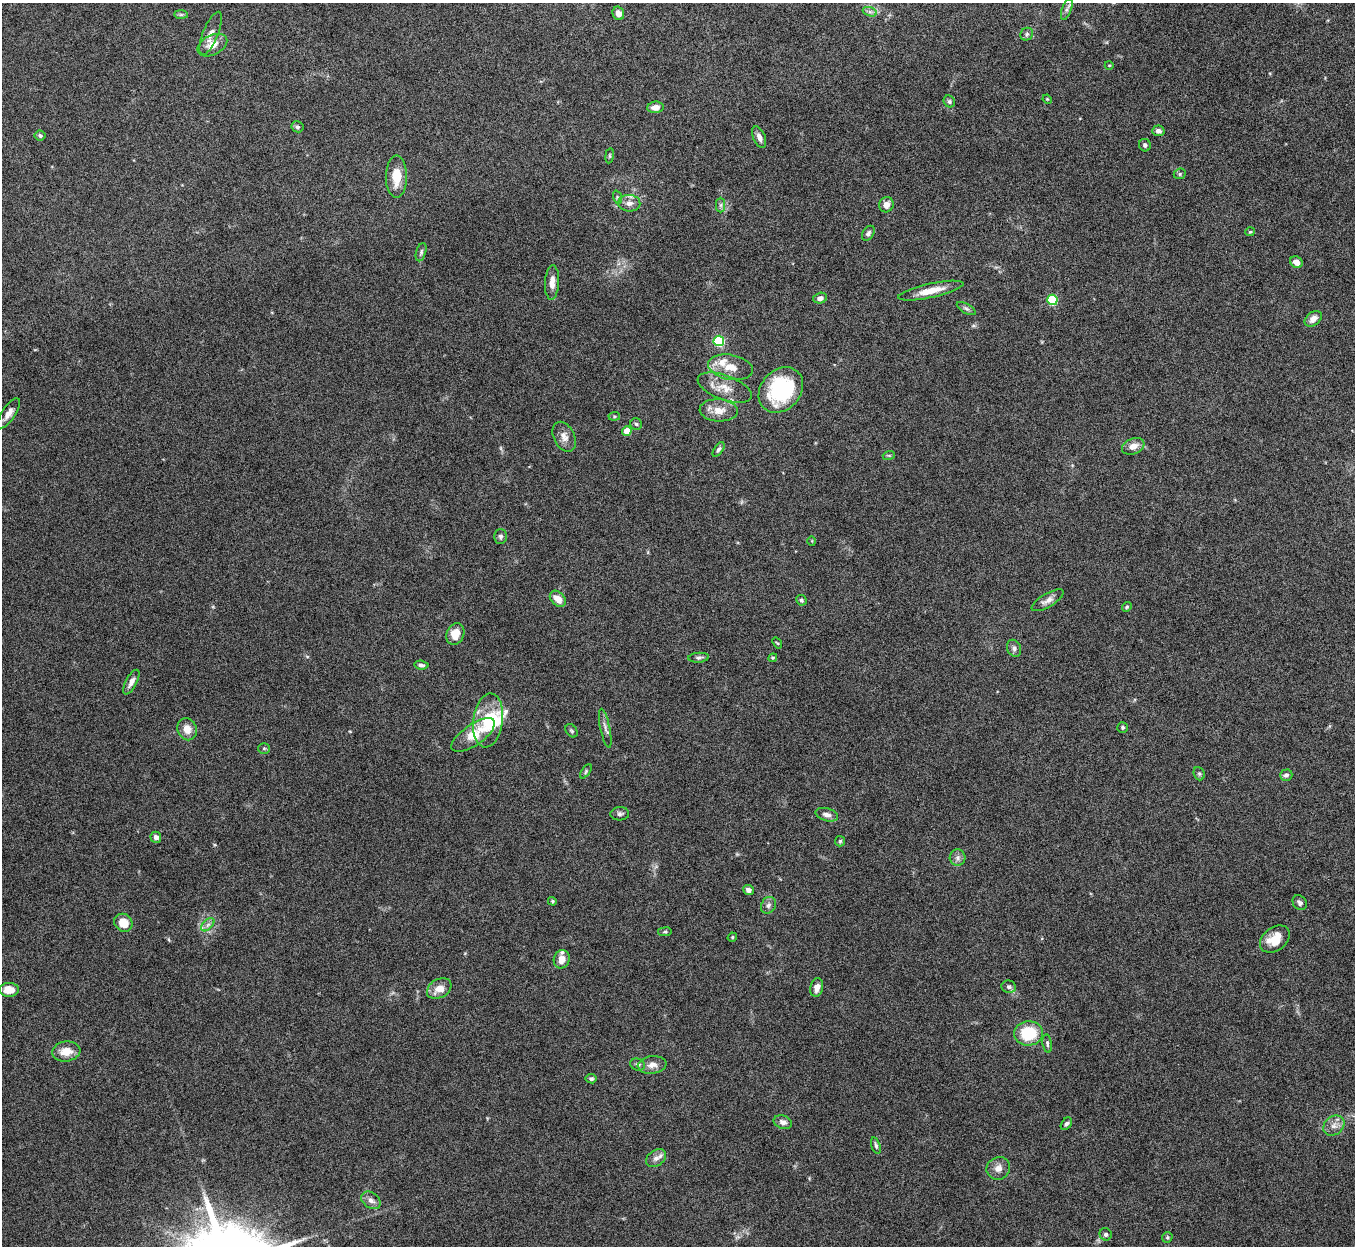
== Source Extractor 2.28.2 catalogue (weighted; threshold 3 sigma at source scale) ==
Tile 10 of 4 x 4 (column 2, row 3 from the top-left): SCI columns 1357-2709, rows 1394-2637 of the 5420 x 5404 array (HDU 1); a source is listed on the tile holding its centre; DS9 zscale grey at full resolution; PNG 1357 x 1248 px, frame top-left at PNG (2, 3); each listed source drawn as its Kron ellipse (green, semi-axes under 4 px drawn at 4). Nothing masked; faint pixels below the display range render black.
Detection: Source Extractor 2.28.2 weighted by HDU 2 'WHT'; one run over the whole footprint, this tile lists its part. Background 0.167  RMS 0.005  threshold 0.0204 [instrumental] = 3 sigma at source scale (4.09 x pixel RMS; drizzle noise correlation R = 1.36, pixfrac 0.8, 0.05/0.05 arcsec/px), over >= 5 px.
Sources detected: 107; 1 inside a brighter object's white glare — neither listed nor drawn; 3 inside a brighter listed object's ellipse — not listed separately; the other 103 listed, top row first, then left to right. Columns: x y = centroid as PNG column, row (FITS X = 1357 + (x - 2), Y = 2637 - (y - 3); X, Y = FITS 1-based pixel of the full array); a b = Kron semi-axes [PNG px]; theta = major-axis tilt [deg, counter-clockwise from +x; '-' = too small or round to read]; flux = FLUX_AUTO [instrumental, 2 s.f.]
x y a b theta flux
1067 9 11 4 70 1.3
870 12 7 4 -18 1.2
618 13 7 5 -73 2.7
181 15 7 4 0 0.78
211 33 23 7 68 3.8
1027 34 7 6 - 0.95
212 45 16 9 27 5.5
1109 65 4 3 - 0.34
1047 99 5 4 - 0.43
949 101 6 5 - 0.96
655 107 8 5 5 3.4
297 127 6 5 - 1
1158 131 6 5 - 1.9
40 136 5 5 - 1.1
759 137 11 6 -68 2.6
1145 145 6 5 - 1.2
610 156 7 4 82 0.72
1180 174 6 5 - 0.82
396 177 21 10 90 8.7
617 197 7 4 -72 0.85
629 203 11 8 -4 3
721 205 7 4 89 1
886 205 8 7 - 2.9
1250 232 5 4 - 0.52
868 233 8 5 57 1.2
421 252 9 5 73 1
1296 262 7 5 -38 2.8
552 283 17 7 87 4.1
931 291 33 7 12 7.7
820 298 7 5 14 2
1052 300 5 5 - 30
966 308 10 5 -29 1.2
1313 319 10 6 39 3.1
719 341 5 5 - 37
731 367 23 12 -10 7.4
725 388 28 12 -20 7.6
781 390 25 20 48 40
719 410 19 11 -3 5.9
9 413 17 6 56 3.5
614 416 6 4 6 0.67
636 424 6 5 - 0.91
627 431 4 4 - 9
564 437 16 10 -64 3.4
1133 446 12 7 21 3.8
719 449 8 4 57 1.1
889 455 6 4 18 0.57
500 537 7 6 - 1.4
812 541 5 3 - 0.35
558 599 9 6 -46 4.6
801 600 5 5 - 0.93
1048 600 18 6 31 2.8
1127 607 5 4 - 0.61
455 634 11 8 66 6.2
777 643 6 3 -51 0.42
1014 648 9 7 -67 1.7
699 658 10 5 5 1.1
773 658 4 4 - 0.54
421 665 7 4 -5 1.2
131 682 14 5 61 2.5
488 720 27 15 83 19
1123 727 5 5 - 0.81
605 728 20 5 -78 2.1
187 729 11 9 -69 4.7
571 731 7 5 -54 0.77
473 735 25 10 35 11
264 748 6 5 - 0.72
586 771 8 4 56 0.74
1199 774 7 5 -68 0.84
1286 775 6 5 - 1.3
620 814 9 6 3 1.4
827 815 11 6 -15 2
156 837 5 5 - 1.9
840 841 5 5 - 0.65
958 858 8 8 - 1.8
748 890 5 5 - 2.1
552 901 4 4 - 0.67
1300 903 8 6 -54 1.3
768 905 9 7 62 1.7
123 923 9 8 - 7.3
208 925 8 4 45 1.4
665 932 7 3 8 0.63
732 937 5 4 - 0.51
1275 939 16 11 36 8.4
562 959 9 8 - 4.9
1009 987 7 6 - 1.3
817 988 9 6 79 3.1
439 989 13 9 30 5.2
9 990 10 7 0 4.8
1029 1033 14 12 5 18
1047 1044 9 4 -82 1
66 1051 14 10 7 6.6
638 1065 7 6 - 1.1
652 1065 14 8 7 3.3
591 1079 5 4 - 0.99
783 1122 9 6 -20 2.1
1066 1124 7 5 55 1
1334 1126 11 9 40 3
876 1146 8 4 -73 1
656 1158 11 8 37 2.7
998 1168 12 11 - 3.2
371 1200 10 7 -37 2.3
1106 1234 6 6 - 1.2
1167 1237 5 5 - 0.61